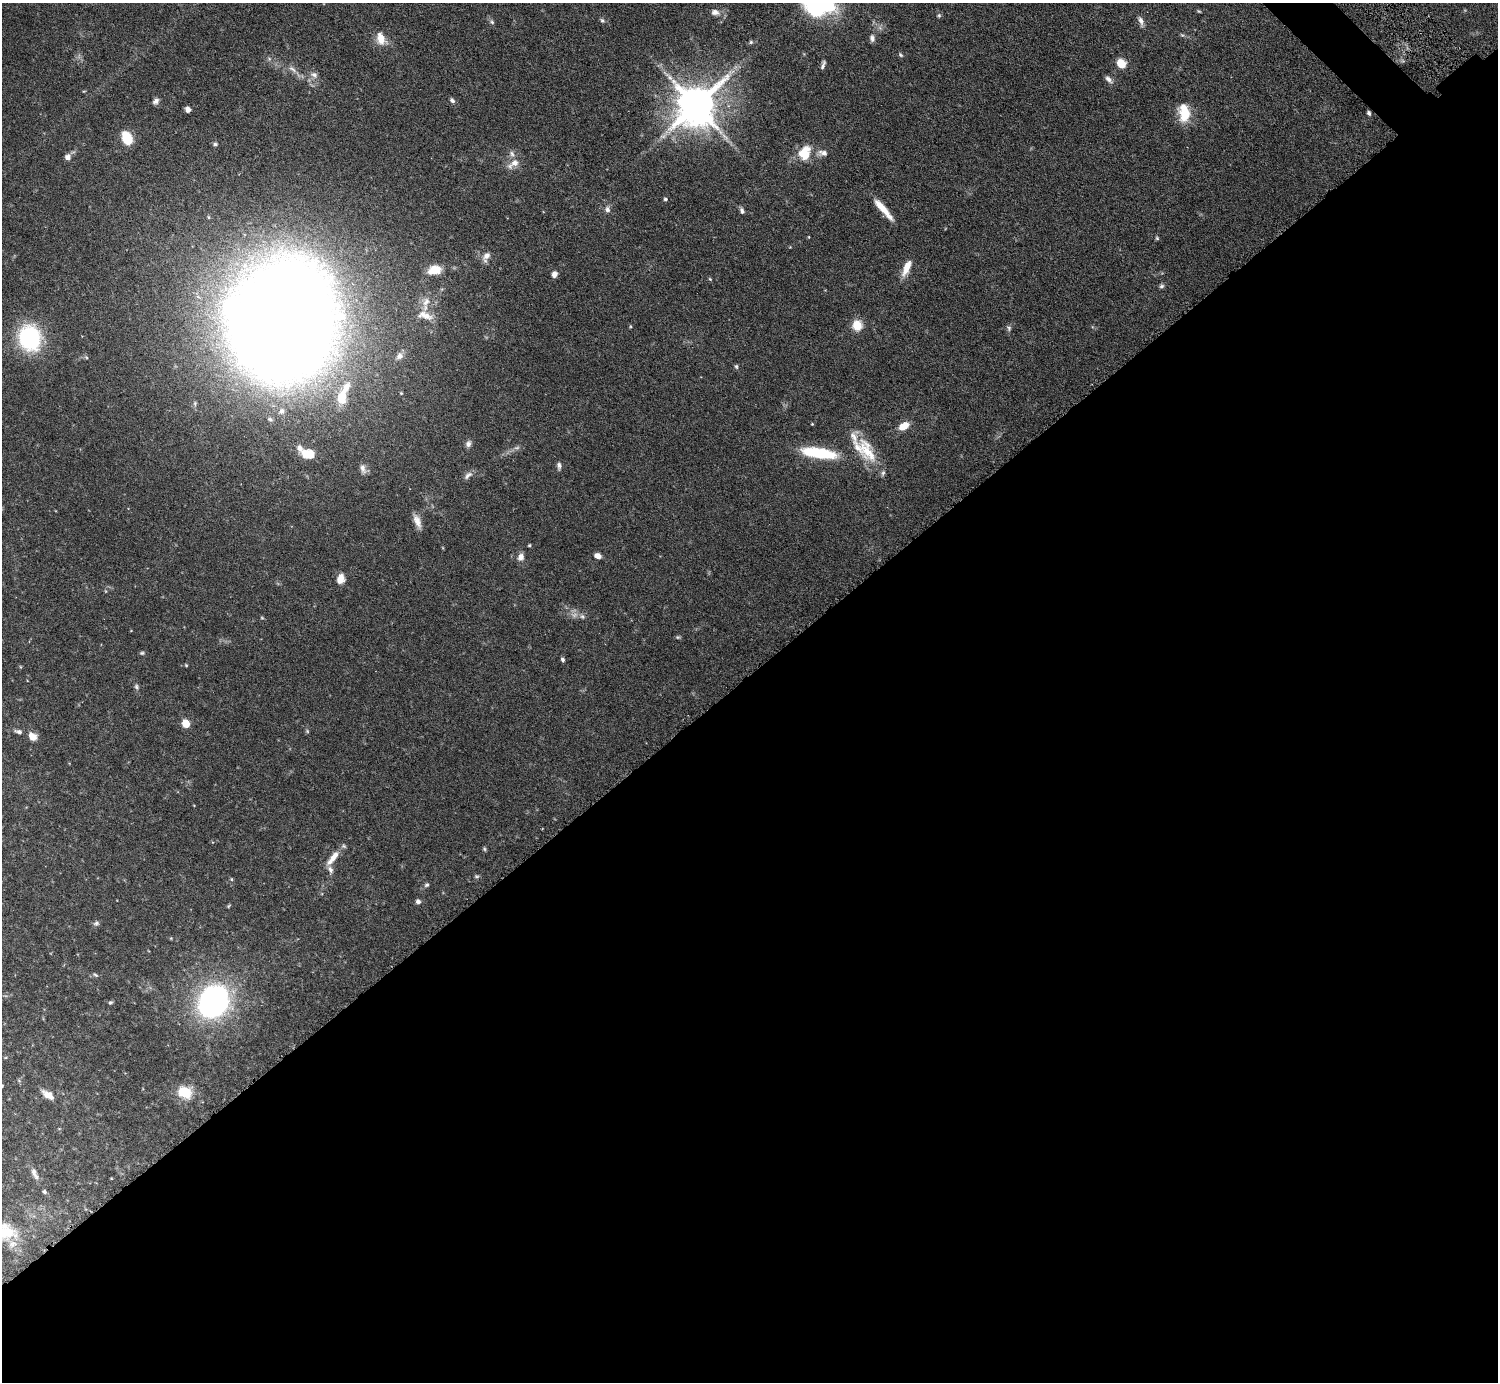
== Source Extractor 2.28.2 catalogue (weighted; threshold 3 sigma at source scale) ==
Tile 15 of 4 x 4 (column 3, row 4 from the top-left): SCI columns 2998-4493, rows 310-1689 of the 6034 x 6030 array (HDU 1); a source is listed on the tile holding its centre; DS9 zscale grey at full resolution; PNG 1500 x 1384 px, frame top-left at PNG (2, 3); no overlay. Shown black and unused: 52% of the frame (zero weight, under 4 of 7 exposures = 3% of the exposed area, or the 3 px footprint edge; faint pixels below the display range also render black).
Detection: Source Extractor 2.28.2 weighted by HDU 2 'WHT'; one run over the whole footprint, this tile lists its part. Background 0.073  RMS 0.0036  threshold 0.0146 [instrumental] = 3 sigma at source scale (4.09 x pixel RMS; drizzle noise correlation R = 1.36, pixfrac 0.8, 0.05/0.05 arcsec/px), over >= 5 px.
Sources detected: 101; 4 too faint to see at this stretch — not listed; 7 inside a brighter listed object's ellipse — not listed separately; the other 90 listed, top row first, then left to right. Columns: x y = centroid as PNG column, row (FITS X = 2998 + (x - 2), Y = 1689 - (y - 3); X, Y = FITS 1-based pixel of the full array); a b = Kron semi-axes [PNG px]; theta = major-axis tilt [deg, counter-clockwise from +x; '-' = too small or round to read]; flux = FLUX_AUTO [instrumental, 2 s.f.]
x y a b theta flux
1199 11 5 3 - 0.33
715 12 11 7 -13 2
939 15 6 5 - 0.57
602 20 7 5 -55 0.6
1141 21 13 6 -76 1.5
492 22 6 5 - 0.62
381 38 14 9 -71 4.6
872 38 10 6 -77 1.2
751 42 5 5 - 0.52
900 55 7 5 -42 0.5
1121 63 8 7 - 6.1
823 65 12 4 70 0.91
292 69 12 6 -41 1.6
314 75 11 8 -31 1.7
1108 79 11 6 -45 1.4
452 100 7 5 -48 0.84
156 101 9 6 41 1.2
696 105 12 11 - 1300
188 109 6 5 - 1.4
1184 113 21 13 -84 8.1
1369 113 5 4 - 0.69
127 138 10 7 -69 15
215 144 6 5 - 0.65
805 153 17 13 68 7.8
823 153 15 8 -2 2
68 157 8 7 - 1.4
515 163 14 10 27 2.9
665 199 5 4 - 0.57
607 209 9 7 -75 1.2
883 209 29 6 -49 6
742 211 9 6 -71 0.89
208 217 5 3 - 0.36
809 237 4 3 - 0.21
1157 238 5 4 - 0.41
486 256 13 8 46 2
906 268 20 7 66 4.3
434 270 14 9 13 5.4
554 274 6 6 - 1.8
710 279 5 3 - 0.36
1161 286 7 6 - 0.66
426 302 15 9 61 3.2
426 316 22 10 -8 3.9
282 322 71 61 84 1400
857 325 10 9 - 5.7
1009 328 8 6 -62 0.76
30 338 28 23 -78 32
399 356 11 9 49 1.8
736 366 6 5 - 0.52
342 397 22 14 83 6.8
282 411 8 6 73 1
812 424 4 3 - 0.26
904 426 12 7 29 4.5
468 444 9 7 67 1.2
868 452 40 17 -62 11
819 453 44 12 -9 18
308 454 13 9 -8 6.2
559 466 9 6 -88 1.1
363 469 13 7 -74 1.6
468 475 14 6 44 1.5
417 521 19 8 -68 2.8
529 545 4 3 - 0.35
598 556 7 5 -20 2.2
521 557 10 8 71 1.9
341 579 11 8 78 3.1
582 616 7 7 - 0.88
262 618 5 3 - 0.33
142 653 6 5 - 0.5
563 660 5 4 - 0.68
186 665 4 3 - 0.34
136 686 7 6 - 0.71
186 724 5 5 - 10
307 731 5 4 - 0.4
19 732 10 6 -21 1.2
32 736 11 9 -37 2.7
484 849 5 5 - 0.45
333 858 24 8 51 3.8
476 876 7 4 -6 0.51
231 879 6 4 -89 0.35
426 885 7 5 37 0.66
418 901 6 6 - 0.91
229 906 5 4 - 0.34
96 923 8 6 11 0.8
95 975 8 5 -37 0.58
213 1001 35 28 62 69
110 1002 6 5 - 0.49
185 1092 15 12 -25 8.7
48 1095 14 7 -34 3.4
35 1174 18 6 -62 1.8
44 1192 5 4 - 0.62
6 1231 29 20 -26 10
Isophote crosses this tile's border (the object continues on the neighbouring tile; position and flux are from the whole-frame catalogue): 1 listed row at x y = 6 1231